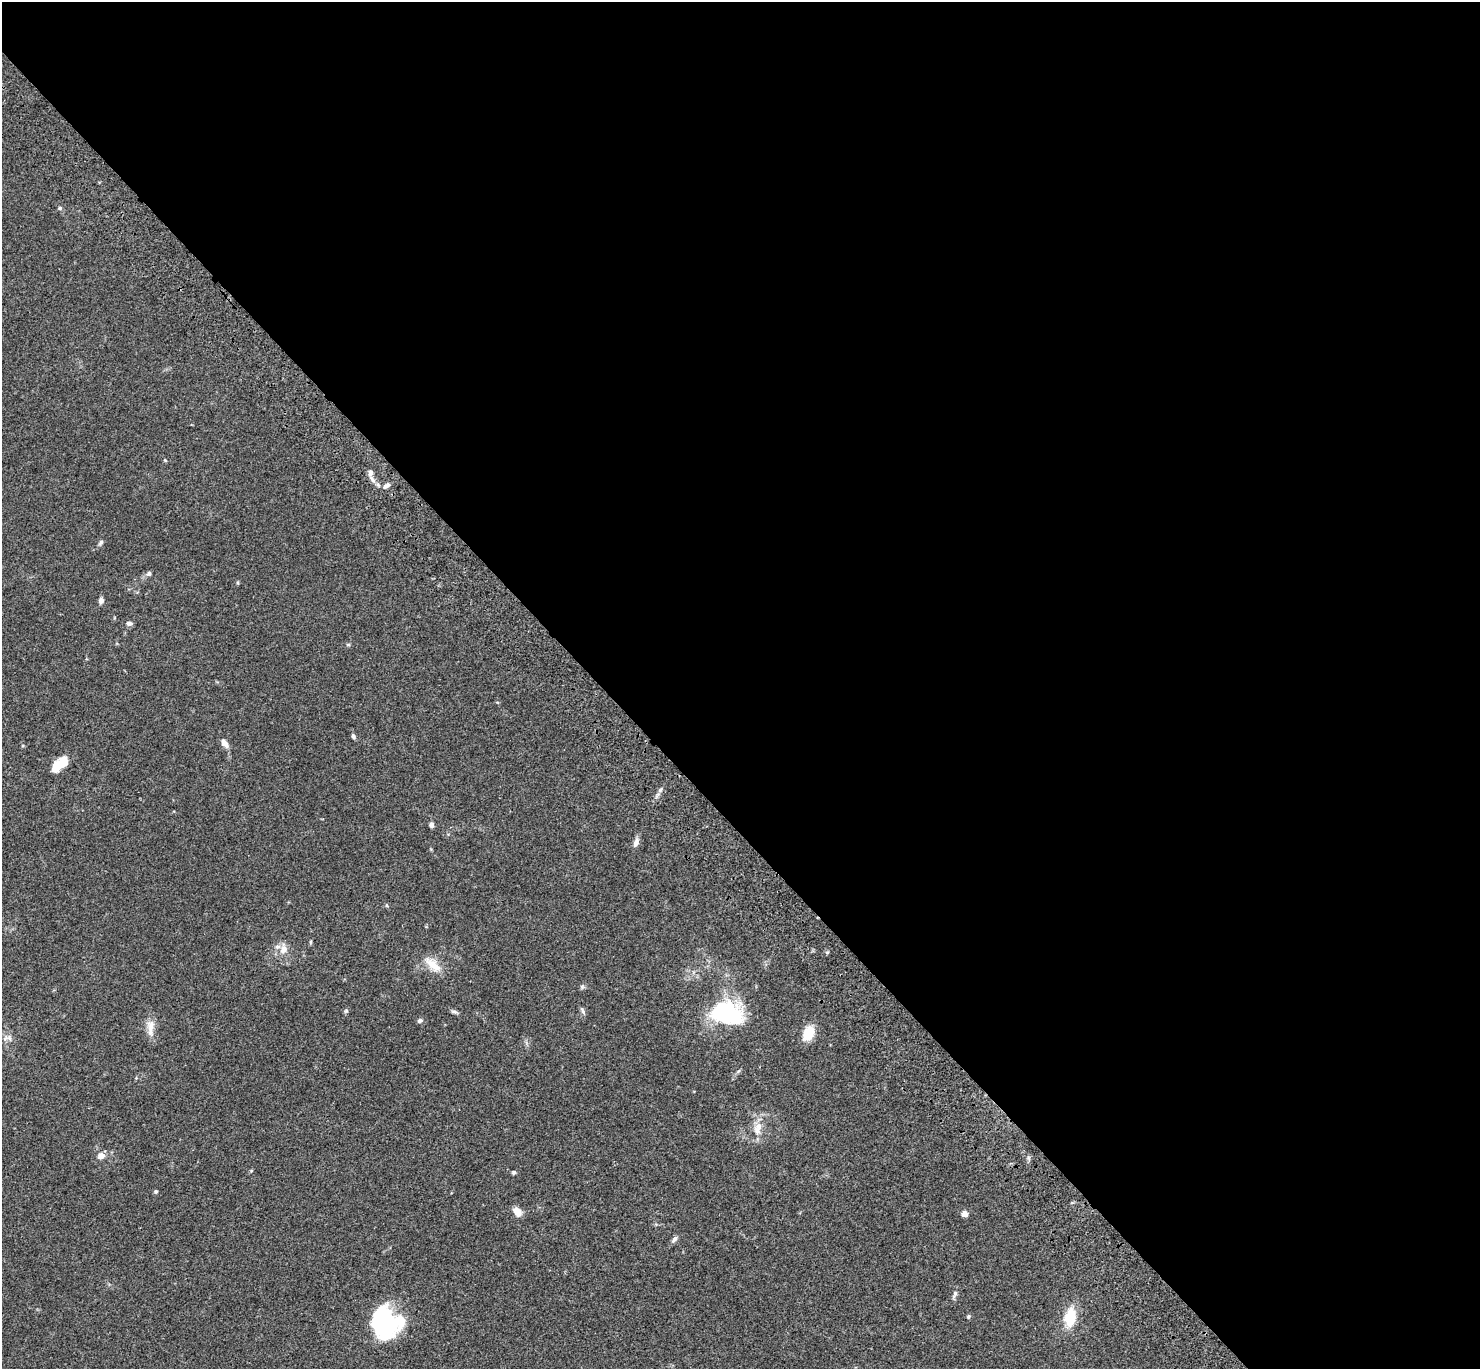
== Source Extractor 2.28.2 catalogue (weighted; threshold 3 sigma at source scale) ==
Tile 8 of 4 x 4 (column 4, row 2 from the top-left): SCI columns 4557-6034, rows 3125-4491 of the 6132 x 6118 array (HDU 1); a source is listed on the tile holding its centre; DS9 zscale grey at full resolution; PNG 1482 x 1371 px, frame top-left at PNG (2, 2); no overlay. Shown black and unused: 59% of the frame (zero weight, under 3 of 4 exposures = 6% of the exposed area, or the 3 px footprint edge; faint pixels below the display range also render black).
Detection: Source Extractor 2.28.2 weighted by HDU 2 'WHT'; one run over the whole footprint, this tile lists its part. Background 0.0592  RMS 0.0053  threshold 0.0239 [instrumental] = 3 sigma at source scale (4.5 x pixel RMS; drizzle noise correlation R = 1.50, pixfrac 1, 0.05/0.05 arcsec/px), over >= 5 px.
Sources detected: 41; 2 inside a brighter object's white glare — not listed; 2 inside a brighter listed object's ellipse — not listed separately; the other 37 listed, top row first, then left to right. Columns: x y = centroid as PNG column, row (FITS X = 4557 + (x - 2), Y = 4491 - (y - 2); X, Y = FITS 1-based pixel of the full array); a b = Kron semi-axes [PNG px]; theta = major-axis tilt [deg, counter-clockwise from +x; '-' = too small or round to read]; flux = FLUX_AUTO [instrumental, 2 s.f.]
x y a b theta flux
60 208 5 4 - 0.82
165 460 5 3 - 0.45
372 479 12 5 -54 2.3
386 486 9 5 32 1.8
101 542 8 5 53 1.1
149 574 6 5 - 1.3
101 600 8 6 80 1.5
129 623 7 5 -7 1.8
348 645 6 4 0 0.62
353 736 7 5 -64 1.1
224 743 10 6 -59 2.9
57 767 17 8 58 9.3
660 790 7 4 45 1.1
431 825 6 5 - 1.8
636 842 11 7 70 2.5
310 942 6 4 89 0.57
283 949 13 9 79 4.9
433 965 28 11 -41 7.8
346 1011 6 4 0 0.7
583 1011 12 4 -63 1.2
454 1012 11 4 -5 0.99
725 1013 26 18 -13 69
420 1020 7 5 31 1.1
150 1028 27 8 90 5.1
809 1033 15 9 57 13
9 1038 10 5 -76 1.8
757 1131 14 10 -62 4.8
101 1156 10 9 - 2.9
514 1172 5 5 - 0.84
156 1191 5 4 - 0.87
517 1212 11 7 -53 4.5
965 1214 8 7 - 2.1
674 1239 9 5 56 1.5
955 1294 12 5 69 1.5
968 1317 5 5 - 0.83
1070 1318 21 12 82 14
385 1324 35 21 -79 49